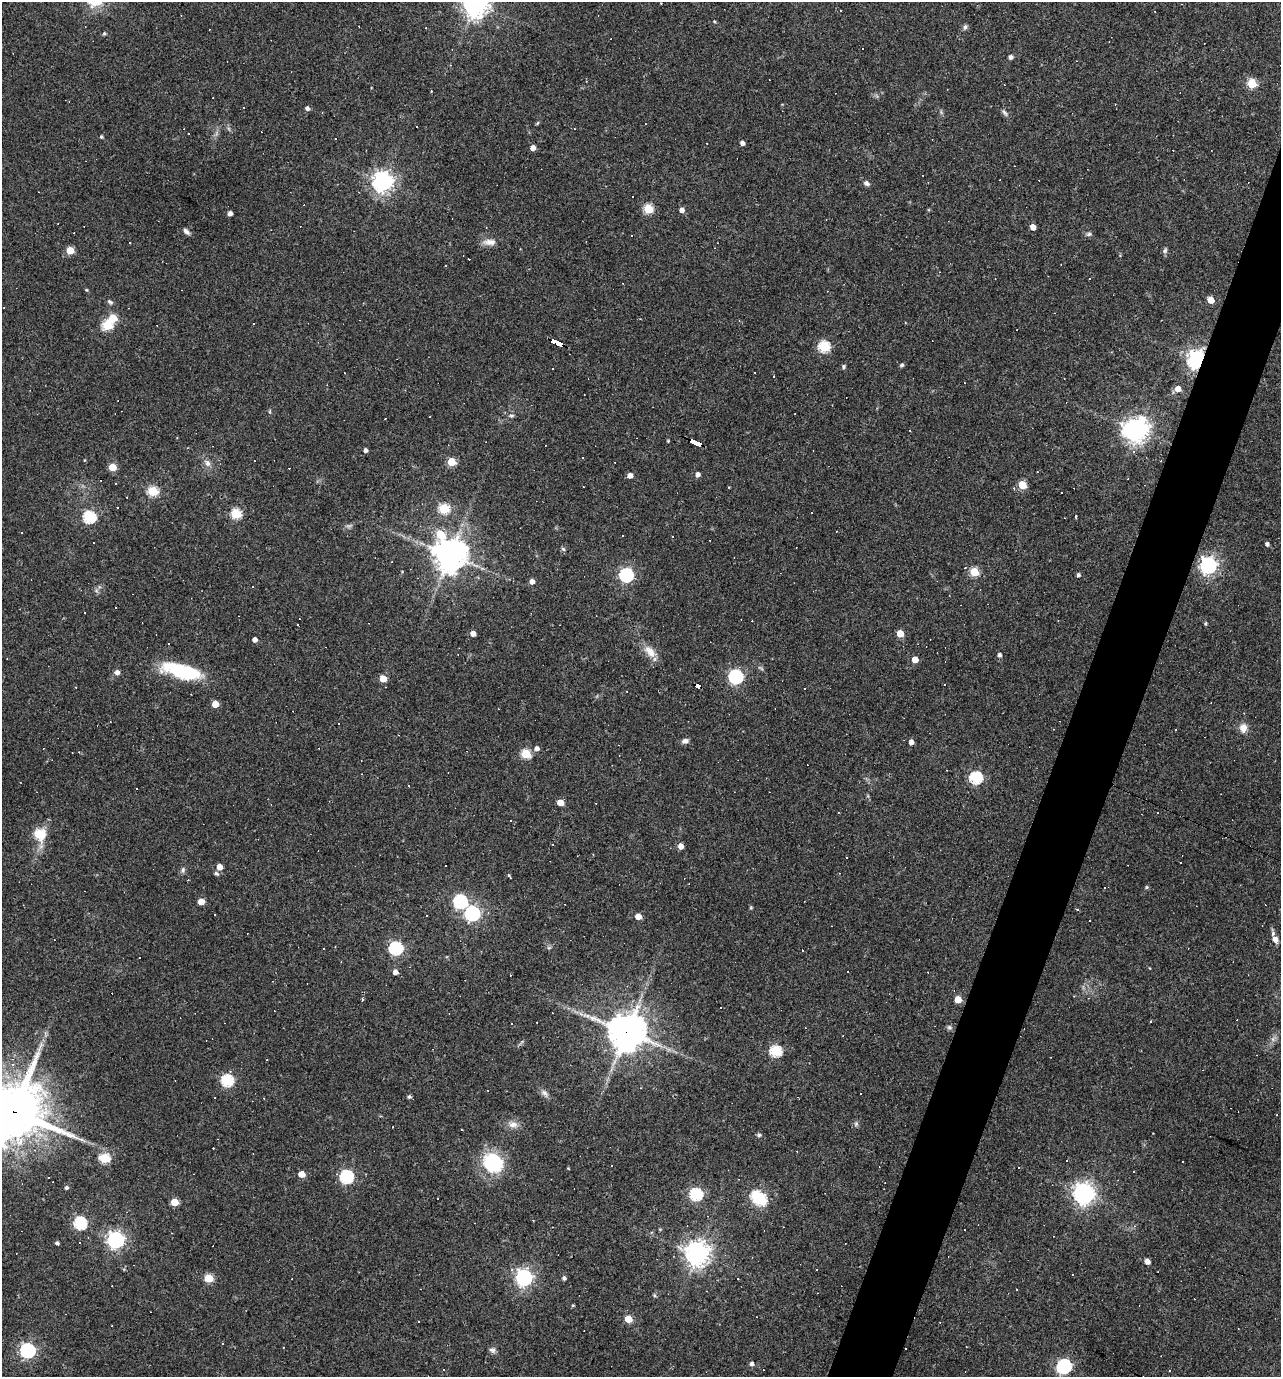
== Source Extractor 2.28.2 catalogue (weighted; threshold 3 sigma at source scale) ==
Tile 10 of 4 x 4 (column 2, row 3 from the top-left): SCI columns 1413-2691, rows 1376-2750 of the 5514 x 5499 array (HDU 1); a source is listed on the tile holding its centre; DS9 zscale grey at full resolution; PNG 1283 x 1379 px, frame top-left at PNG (2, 2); no overlay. Shown black and unused: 4% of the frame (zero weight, under 3 of 4 exposures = <1% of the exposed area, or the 3 px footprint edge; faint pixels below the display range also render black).
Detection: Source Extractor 2.28.2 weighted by HDU 2 'WHT'; one run over the whole footprint, this tile lists its part. Background 0.0693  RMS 0.0056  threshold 0.0251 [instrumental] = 3 sigma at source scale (4.5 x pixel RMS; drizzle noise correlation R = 1.50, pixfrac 1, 0.05/0.05 arcsec/px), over >= 5 px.
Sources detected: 243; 2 inside a brighter object's white glare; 83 cosmic-ray / hot-pixel residue — not listed; the other 158 listed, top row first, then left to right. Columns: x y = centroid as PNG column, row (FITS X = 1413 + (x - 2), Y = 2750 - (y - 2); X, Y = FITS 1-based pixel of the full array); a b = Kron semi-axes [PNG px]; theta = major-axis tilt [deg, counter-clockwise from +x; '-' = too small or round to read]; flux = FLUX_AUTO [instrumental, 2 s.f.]
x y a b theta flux
475 4 9 9 - 570
714 21 4 4 - 0.59
965 27 7 5 75 1.2
104 33 5 4 - 0.91
1011 57 6 5 - 1.3
1252 83 5 5 - 27
307 108 5 4 - 1.8
1005 113 10 4 -50 1.3
537 123 6 3 70 0.61
101 137 4 3 - 0.86
335 139 3 3 - 1
742 143 4 4 - 2.7
532 148 5 4 - 3.5
383 182 7 7 - 360
866 183 7 6 - 1.7
632 196 3 3 - 2.2
648 209 5 5 - 33
682 210 5 4 - 2.8
230 213 4 4 - 2.6
1033 227 5 4 - 4.9
186 231 9 5 -40 1.9
1089 234 8 5 10 1.2
130 242 3 2 - 0.64
489 242 18 8 1 4.2
70 250 5 5 - 15
1165 251 8 5 63 1.2
86 290 4 4 - 0.63
1211 300 5 4 - 9.4
110 302 7 5 -36 1.3
113 318 5 5 - 16
107 325 5 5 - 34
557 343 13 4 -25 160
824 346 6 5 - 51
1197 359 7 6 - 290
902 365 6 5 - 0.98
844 367 5 5 - 0.98
552 368 3 3 - 1.3
773 376 3 2 - 0.53
1178 389 5 5 - 5.8
511 416 7 4 5 0.99
1137 430 8 7 - 480
696 443 12 3 -24 200
365 450 4 4 - 1.9
1134 452 4 4 - 2.2
582 458 3 3 - 2.2
85 460 5 3 - 0.44
451 462 5 5 - 21
207 463 9 7 -67 2.6
112 467 5 5 - 14
697 474 5 4 - 2.3
630 475 5 4 - 3.7
1022 485 5 5 - 18
153 491 5 5 - 36
117 508 2 2 - 0.39
444 509 6 5 - 35
236 514 5 5 - 40
1076 516 4 2 - 0.54
89 517 6 6 - 61
22 533 3 2 - 0.41
440 534 7 6 - 20
672 537 3 2 - 0.44
710 540 3 2 - 0.46
1267 544 4 4 - 1.9
563 549 6 5 - 0.94
450 555 10 10 - 990
1208 565 6 6 - 220
974 572 5 5 - 26
626 575 6 6 - 110
1078 575 4 4 - 1.3
532 581 4 4 - 3.3
252 587 3 3 - 1.1
96 591 6 4 18 0.95
84 613 3 3 - 1.8
1205 623 4 4 - 0.86
297 625 3 3 - 5.7
473 633 4 4 - 4.1
900 633 5 4 - 13
255 639 4 4 - 2.9
169 643 3 3 - 2
650 651 21 9 -42 6.2
999 655 4 4 - 1.9
915 659 5 4 - 7.1
182 671 40 14 -15 39
117 672 5 5 - 2.8
735 676 6 6 - 110
383 678 5 5 - 10
698 686 6 4 -23 54
215 704 5 5 - 8.8
1243 728 11 10 - 4.5
685 741 8 6 15 2.1
911 742 4 4 - 3.3
537 748 5 5 - 2.3
526 754 5 5 - 31
976 778 6 6 - 67
560 802 5 4 - 8.5
510 820 3 2 - 0.72
39 834 6 6 - 32
681 846 5 5 - 3.8
1181 862 3 3 - 0.92
219 867 5 5 - 5.2
183 870 8 5 82 1.3
216 873 5 5 - 1.3
509 876 7 3 -56 0.79
1146 887 5 4 - 0.86
1105 888 3 3 - 0.42
201 901 5 4 - 7.6
460 901 6 6 - 82
1077 910 4 3 - 0.74
472 913 6 6 - 140
427 916 2 2 - 0.4
638 916 5 4 - 6.4
1275 939 8 6 -63 3.5
396 948 6 6 - 90
395 972 4 4 - 3.1
362 999 4 3 - 0.65
958 999 5 5 - 12
1151 1022 3 3 - 0.73
511 1024 3 3 - 2.5
949 1027 8 6 -1 1.2
627 1032 12 11 - 1300
41 1045 10 5 55 2.2
776 1051 6 5 - 50
13 1065 5 4 - 1.4
227 1080 6 6 - 59
544 1093 13 6 -51 2.3
409 1097 5 4 - 1.1
14 1112 20 18 -16 3500
1277 1115 3 2 - 0.52
513 1124 14 8 -3 3.7
856 1124 7 5 70 1.2
759 1135 5 4 - 1.1
104 1158 6 5 - 36
493 1163 10 9 - 73
568 1168 4 3 - 0.43
301 1174 5 4 - 8.2
346 1176 6 6 - 79
66 1188 4 4 - 1
1084 1193 10 7 -55 380
696 1194 6 6 - 71
761 1200 6 6 - 47
174 1202 5 4 - 14
80 1223 6 6 - 63
1134 1226 5 4 - 0.85
965 1230 3 3 - 6.9
115 1240 7 6 - 210
57 1243 4 3 - 1.4
697 1254 8 8 - 470
1147 1261 5 4 - 3.4
524 1277 7 6 - 210
208 1278 5 5 - 20
564 1278 5 4 - 1.4
738 1278 3 3 - 2.5
573 1305 4 4 - 0.56
628 1319 5 5 - 13
27 1350 6 6 - 130
492 1350 9 7 -35 1.8
752 1363 5 4 - 1.9
1064 1366 7 6 - 120
Overlapping masked pixels (flux is a lower limit): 6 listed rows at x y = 557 343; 1197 359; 696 443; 698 686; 627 1032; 14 1112
Isophote crosses this tile's border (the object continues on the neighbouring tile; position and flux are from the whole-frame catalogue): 2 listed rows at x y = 475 4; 14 1112